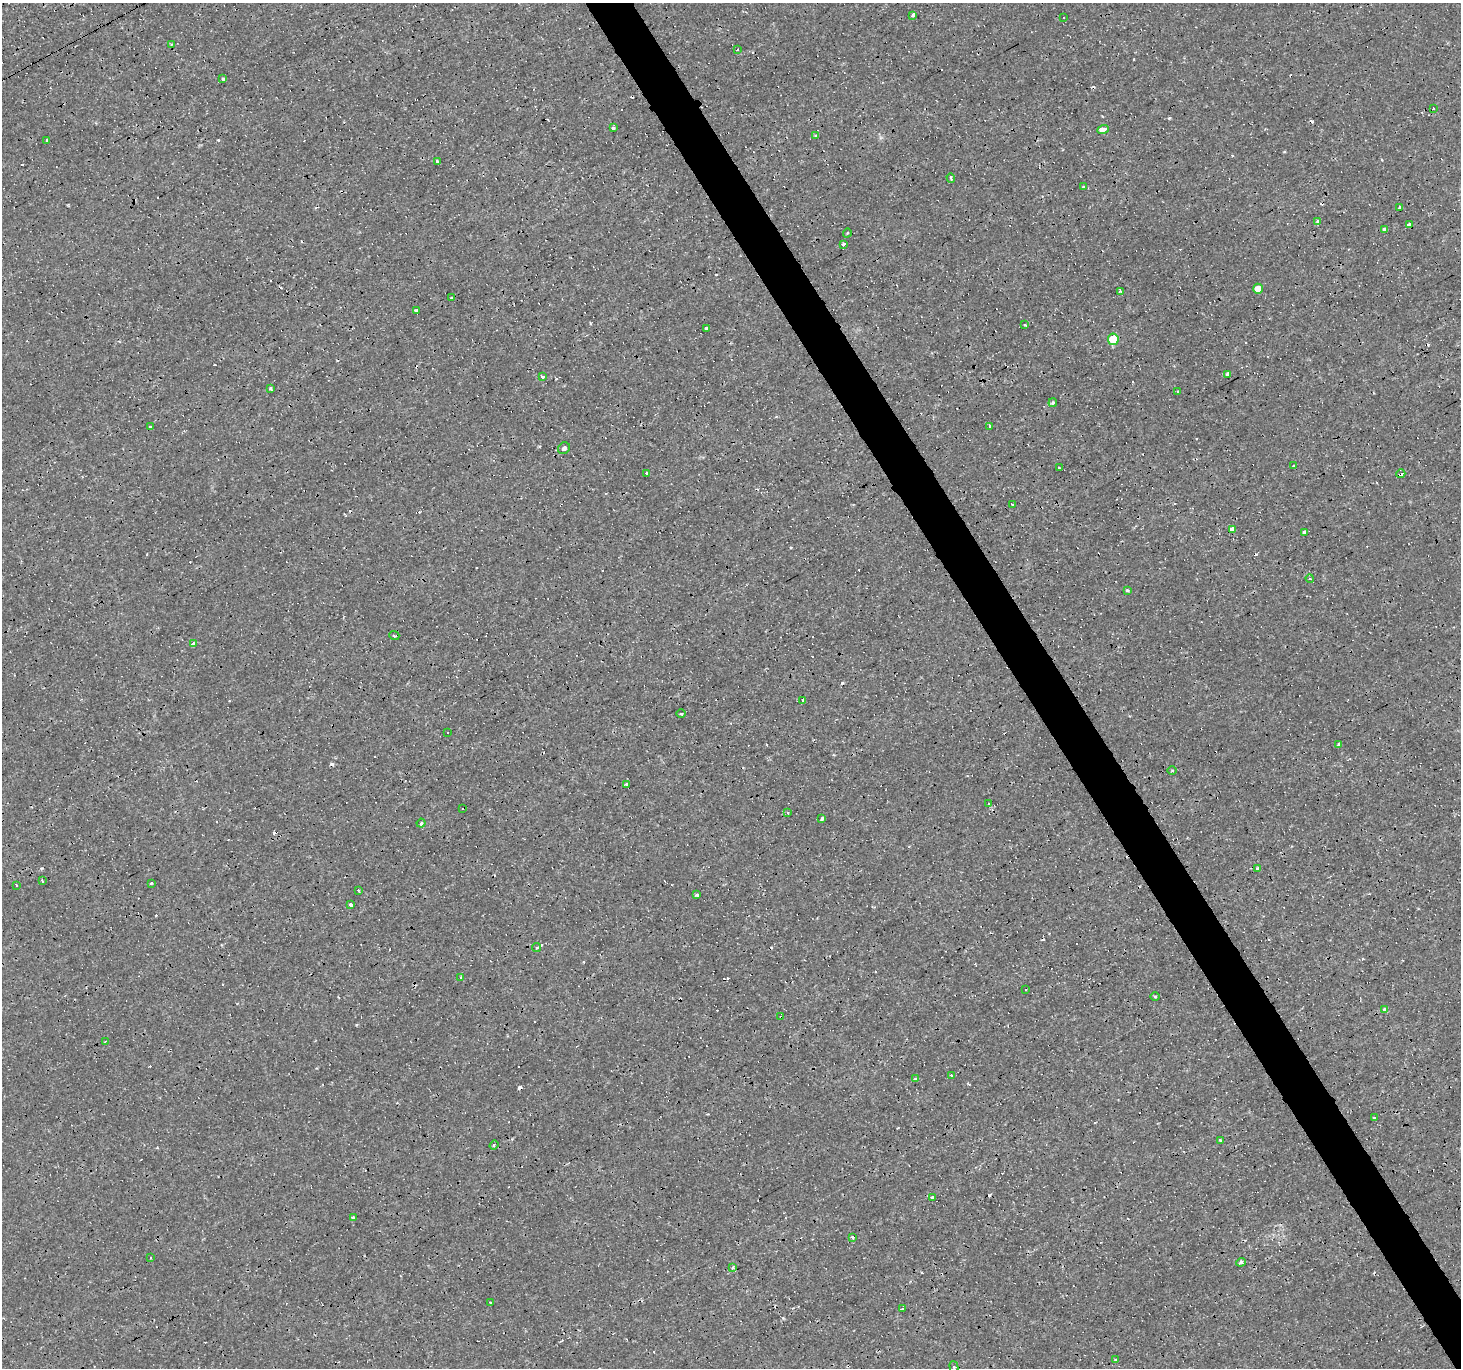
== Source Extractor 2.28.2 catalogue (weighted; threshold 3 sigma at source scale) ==
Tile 6 of 4 x 4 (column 2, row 2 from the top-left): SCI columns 1460-2918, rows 2837-4202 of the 5836 x 5734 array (HDU 1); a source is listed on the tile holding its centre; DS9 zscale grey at full resolution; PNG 1463 x 1370 px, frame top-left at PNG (2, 3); each listed source drawn as its Kron ellipse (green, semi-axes under 4 px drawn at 4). Shown black and unused: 4% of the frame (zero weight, under 3 of 4 exposures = <1% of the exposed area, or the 3 px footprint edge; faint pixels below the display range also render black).
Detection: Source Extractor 2.28.2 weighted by HDU 2 'WHT'; one run over the whole footprint, this tile lists its part. Background 0.00119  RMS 9.0e-04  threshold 0.00407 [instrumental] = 3 sigma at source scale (4.5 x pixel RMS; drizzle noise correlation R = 1.50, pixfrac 1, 0.0396/0.0396 arcsec/px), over >= 5 px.
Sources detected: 140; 55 cosmic-ray / hot-pixel residue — neither listed nor drawn; the other 85 listed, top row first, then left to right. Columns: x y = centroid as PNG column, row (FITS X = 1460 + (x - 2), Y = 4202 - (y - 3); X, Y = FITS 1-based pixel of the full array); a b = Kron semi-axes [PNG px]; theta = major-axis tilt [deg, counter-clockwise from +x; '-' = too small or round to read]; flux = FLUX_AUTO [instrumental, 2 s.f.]
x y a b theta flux
913 15 3 3 - 2.6
1064 18 3 3 - 1
172 44 3 2 - 0.065
738 49 3 3 - 0.33
223 79 4 3 - 0.22
1434 108 3 3 - 0.14
613 128 3 3 - 0.54
1103 129 6 3 20 2.2
816 136 4 3 - 0.52
47 141 3 3 - 0.22
438 162 4 3 - 0.9
951 178 5 3 - 0.17
1083 187 3 3 - 0.11
1400 207 3 3 - 0.27
1318 221 4 4 - 0.26
1409 225 4 3 - 0.62
1384 229 3 3 - 2.3
847 233 4 3 - 0.082
844 244 4 3 - 0.39
1258 289 5 5 - 0.85
1120 291 4 3 - 0.2
451 298 3 3 - 0.19
416 310 3 3 - 0.33
1025 325 3 3 - 0.13
707 328 3 3 - 0.42
1113 339 6 5 - 2.7
1228 375 4 3 - 1
542 377 3 3 - 0.96
270 388 3 3 - 0.25
1178 392 3 3 - 0.31
1053 403 4 4 - 0.15
990 426 3 3 - 0.16
150 427 3 3 - 0.29
564 448 6 5 - 0.27
1294 466 3 3 - 0.43
1059 468 3 3 - 0.49
646 474 3 3 - 2
1401 474 4 3 - 1.3
1013 504 3 3 - 0.99
1232 529 4 3 - 2.8
1304 532 4 3 - 0.34
1310 578 4 3 - 0.11
1127 590 3 3 - 0.26
394 635 5 2 - 0.1
193 644 3 3 - 6.9
802 700 3 3 - 2.1
681 714 4 3 - 0.089
447 732 3 2 - 0.11
1339 744 3 3 - 2.7
1172 771 5 3 - 0.093
627 785 3 3 - 0.98
988 804 3 3 - 0.21
462 808 3 2 - 0.13
787 813 4 3 - 0.18
822 818 4 3 - 0.45
421 823 4 4 - 0.15
1257 868 4 4 - 0.16
42 881 4 2 - 0.088
151 883 3 3 - 0.095
17 885 3 3 - 0.089
358 890 3 3 - 0.82
697 895 3 3 - 0.34
351 905 4 3 - 0.5
537 948 4 3 - 0.11
461 977 3 3 - 0.4
1026 990 3 3 - 0.36
1155 997 5 3 - 0.1
1384 1009 3 3 - 1.2
781 1017 4 3 - 0.11
105 1042 3 3 - 0.12
951 1075 4 3 - 0.087
916 1079 3 3 - 0.76
1374 1118 3 3 - 0.13
1220 1140 3 3 - 0.13
494 1145 5 3 - 0.13
933 1197 3 3 - 2.4
353 1217 3 3 - 0.14
852 1238 3 3 - 1.7
151 1258 3 2 - 0.18
1241 1262 5 3 - 0.5
733 1268 3 3 - 0.97
491 1302 3 3 - 0.35
902 1309 3 3 - 1.2
1116 1360 3 3 - 0.13
954 1367 6 4 -75 0.13
Overlapping masked pixels (flux is a lower limit): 2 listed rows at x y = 1401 474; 781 1017
Isophote crosses this tile's border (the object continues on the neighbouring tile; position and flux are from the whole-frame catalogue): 1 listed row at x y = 954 1367